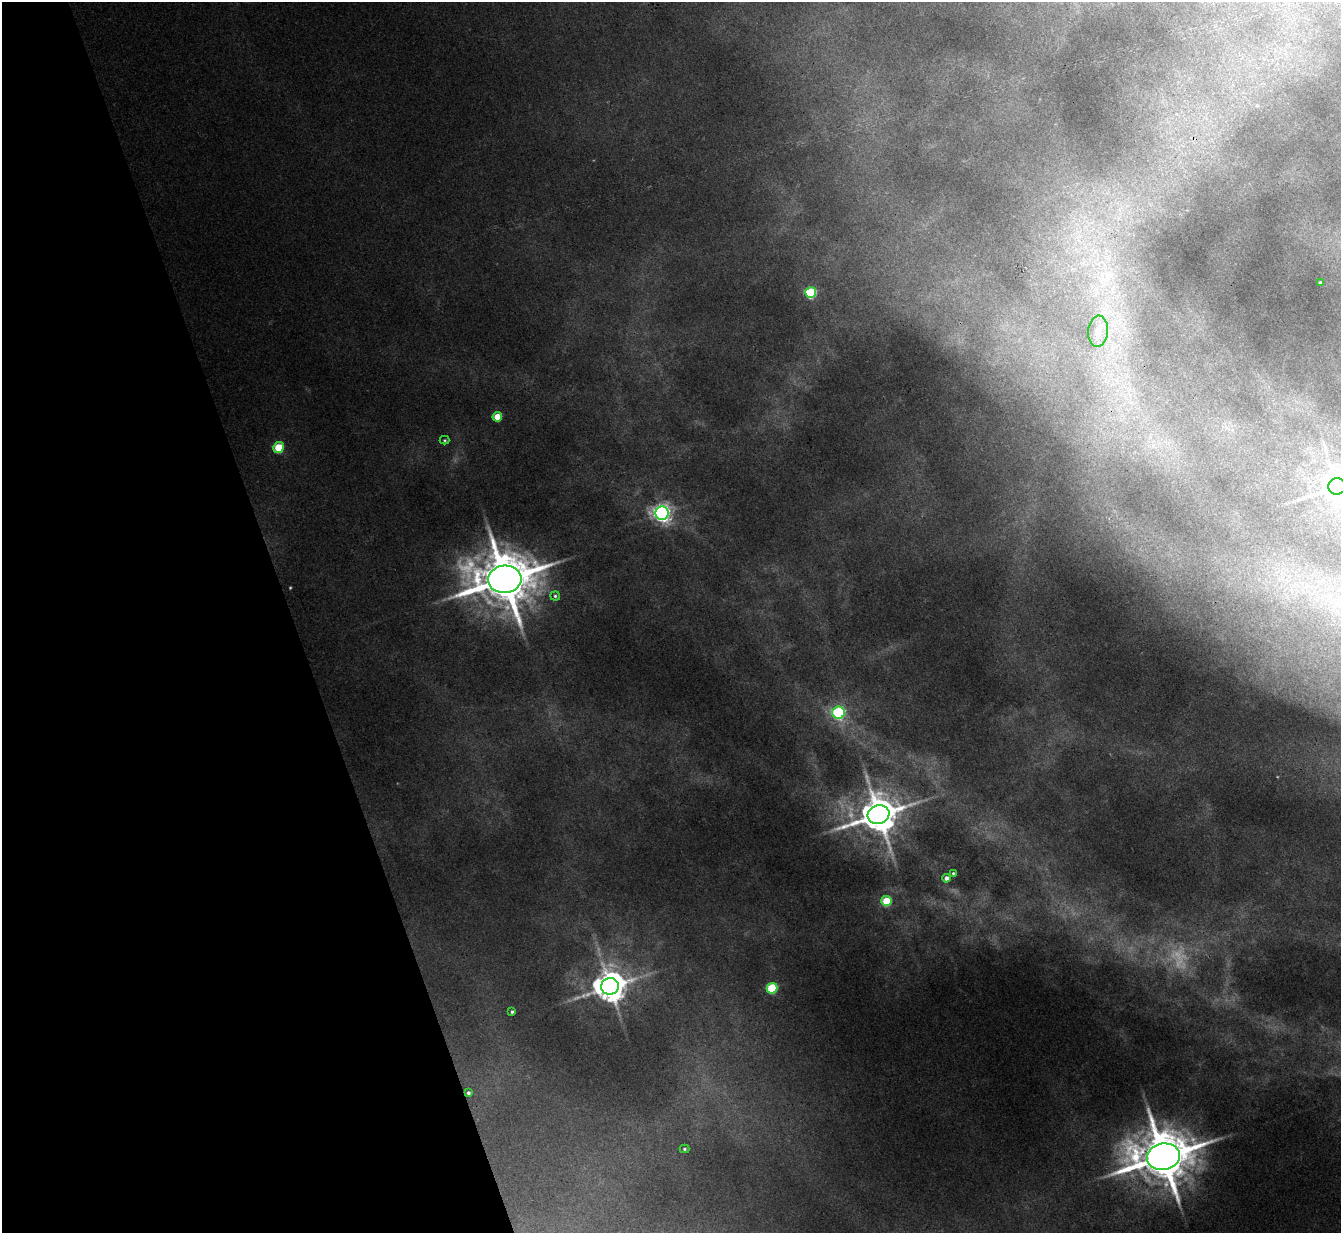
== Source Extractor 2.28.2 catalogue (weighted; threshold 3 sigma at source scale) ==
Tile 5 of 4 x 4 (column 1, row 2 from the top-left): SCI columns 2-1340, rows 2608-3838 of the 5356 x 5341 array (HDU 1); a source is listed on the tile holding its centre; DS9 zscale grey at full resolution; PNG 1343 x 1235 px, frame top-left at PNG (2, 2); each listed source drawn as its Kron ellipse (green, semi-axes under 4 px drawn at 4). Shown black and unused: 22% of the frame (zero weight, under 3 of 4 exposures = <1% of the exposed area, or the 3 px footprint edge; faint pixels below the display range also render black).
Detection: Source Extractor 2.28.2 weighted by HDU 2 'WHT'; one run over the whole footprint, this tile lists its part. Background 0.103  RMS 0.0075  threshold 0.0338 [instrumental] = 3 sigma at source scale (4.5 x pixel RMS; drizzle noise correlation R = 1.50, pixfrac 1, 0.05/0.05 arcsec/px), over >= 5 px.
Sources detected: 23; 2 too faint to see at this stretch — neither listed nor drawn; the other 21 listed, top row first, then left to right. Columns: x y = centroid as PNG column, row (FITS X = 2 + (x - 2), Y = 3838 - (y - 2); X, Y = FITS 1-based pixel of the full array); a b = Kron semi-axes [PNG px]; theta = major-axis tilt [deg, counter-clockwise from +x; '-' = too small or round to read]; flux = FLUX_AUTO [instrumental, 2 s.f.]
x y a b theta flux
1320 282 3 3 - 0.79
811 293 5 5 - 61
1098 331 16 10 84 8.7
497 417 5 4 - 13
444 440 5 4 - 0.88
279 447 5 5 - 26
1337 486 9 8 - 1100
662 513 6 6 - 320
505 579 17 13 5 4600
555 596 4 4 - 1.2
839 713 6 6 - 93
879 815 11 9 16 2200
953 873 3 3 - 0.85
946 878 4 4 - 3.2
886 901 5 5 - 27
610 986 9 8 - 1300
772 988 5 5 - 50
512 1012 4 3 - 1.1
468 1093 4 4 - 1.4
684 1149 5 4 - 0.95
1163 1157 16 13 9 4300
Isophote crosses this tile's border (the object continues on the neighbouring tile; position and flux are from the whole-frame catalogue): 1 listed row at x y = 1337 486